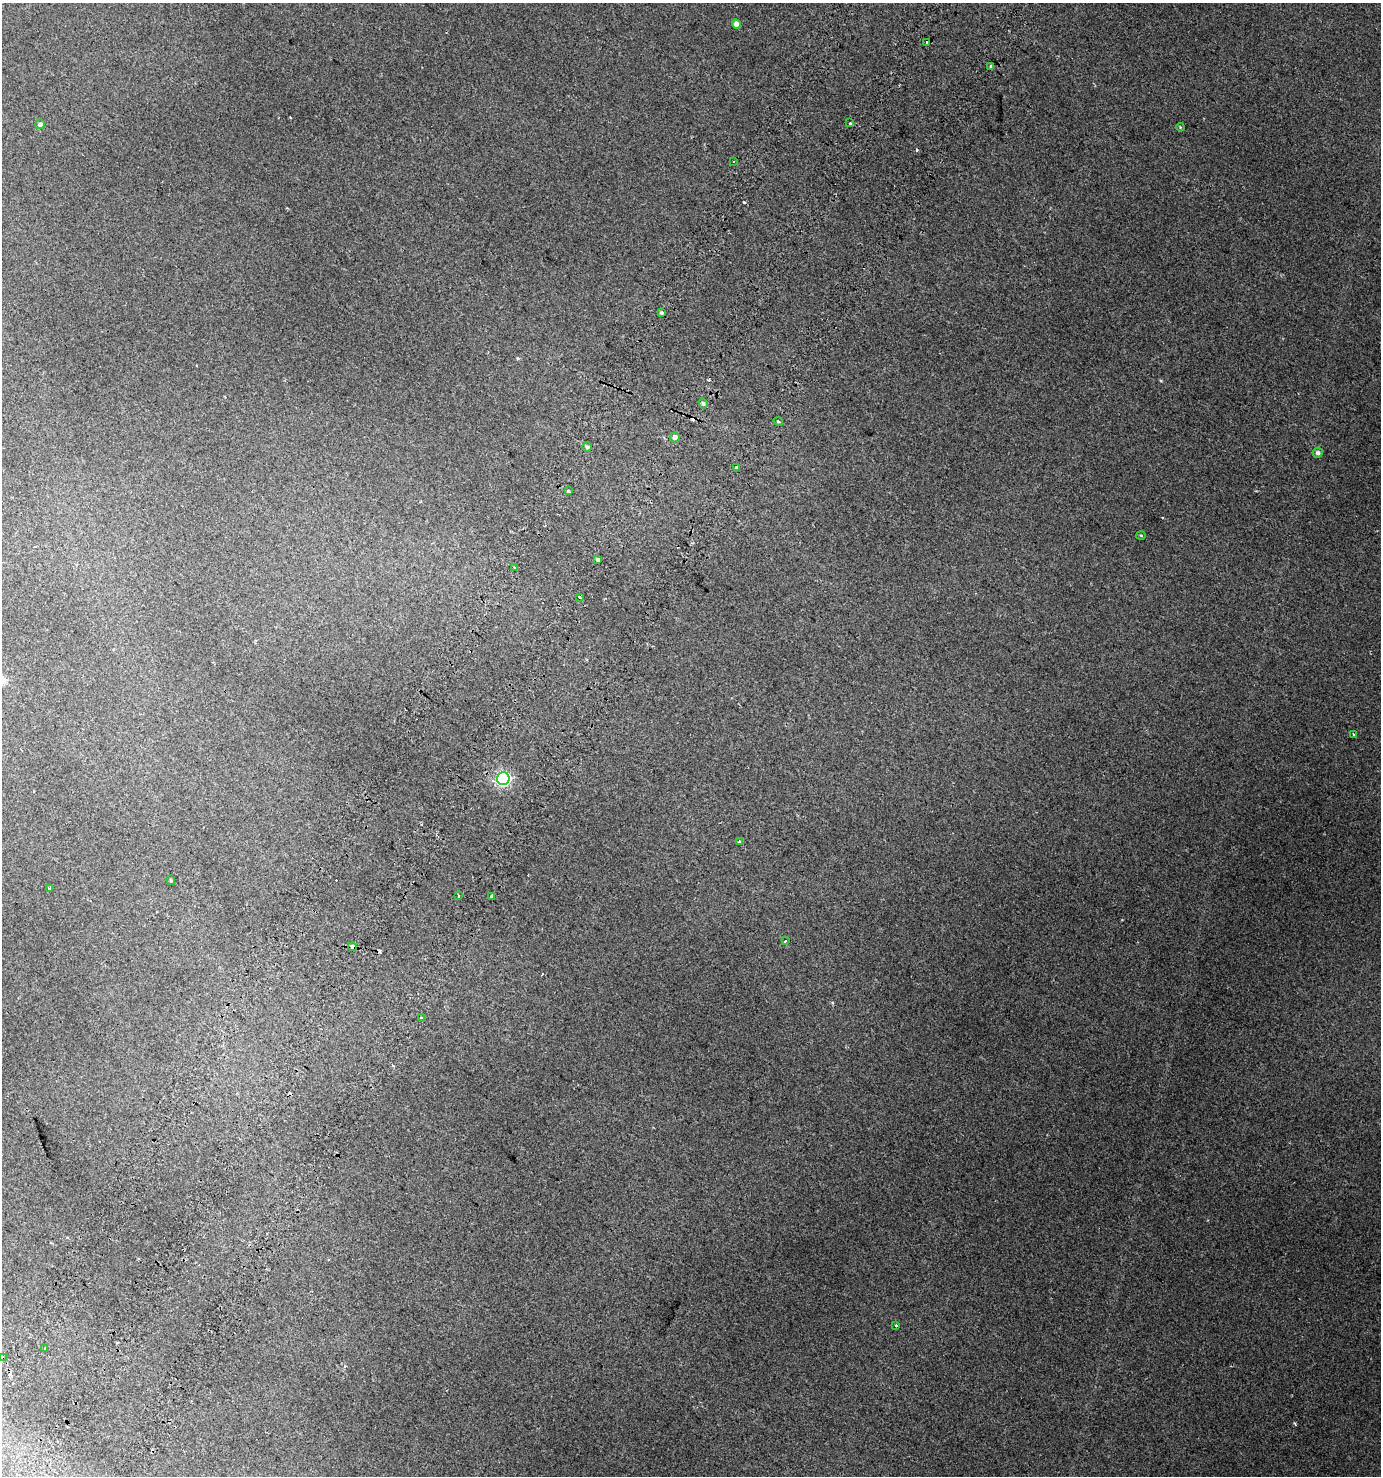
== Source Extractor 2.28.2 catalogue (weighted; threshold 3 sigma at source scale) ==
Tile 7 of 4 x 4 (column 3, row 2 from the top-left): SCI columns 3012-4390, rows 3000-4473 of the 6089 x 5992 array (HDU 1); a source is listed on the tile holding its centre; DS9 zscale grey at full resolution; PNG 1383 x 1478 px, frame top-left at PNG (2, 3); each listed source drawn as its Kron ellipse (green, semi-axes under 4 px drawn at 4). Shown black and unused: <1% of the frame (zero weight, under 2 of 3 exposures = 4% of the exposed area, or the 3 px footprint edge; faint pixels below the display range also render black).
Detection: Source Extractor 2.28.2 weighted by HDU 2 'WHT'; one run over the whole footprint, this tile lists its part. Background 0.0159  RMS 0.0048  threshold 0.0216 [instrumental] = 3 sigma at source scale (4.5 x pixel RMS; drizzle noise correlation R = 1.50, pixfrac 1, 0.0396/0.0396 arcsec/px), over >= 5 px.
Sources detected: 42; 10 cosmic-ray / hot-pixel residue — neither listed nor drawn; the other 32 listed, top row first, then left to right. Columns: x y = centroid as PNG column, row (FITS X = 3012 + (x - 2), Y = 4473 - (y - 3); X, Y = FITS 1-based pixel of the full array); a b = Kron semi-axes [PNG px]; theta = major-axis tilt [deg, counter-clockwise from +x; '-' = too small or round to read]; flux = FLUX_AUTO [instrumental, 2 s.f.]
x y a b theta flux
736 24 5 4 - 3.1
927 42 3 3 - 2.2
991 67 3 3 - 2.6
850 123 3 3 - 0.99
40 124 5 4 - 1.3
1180 127 4 3 - 0.36
734 161 3 2 - 0.54
661 312 3 3 - 1.7
703 403 5 4 - 0.96
778 421 4 3 - 0.6
675 437 5 5 - 1.7
587 447 5 4 - 0.87
1318 453 5 5 - 1.1
737 468 3 3 - 0.71
568 491 4 3 - 1
1141 535 5 3 - 0.4
598 560 4 3 - 2.4
515 568 3 3 - 0.94
580 597 4 3 - 0.64
1353 734 3 2 - 0.36
503 778 6 6 - 90
739 842 4 4 - 0.55
171 880 5 4 - 0.59
50 888 4 3 - 0.78
459 895 4 3 - 0.45
491 897 3 3 - 2
785 941 3 3 - 3.2
352 947 4 3 - 3.5
421 1018 3 3 - 1.7
896 1325 3 3 - 1
45 1349 3 3 - 1.5
2 1357 3 3 - 13
Overlapping masked pixels (flux is a lower limit): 1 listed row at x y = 352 947
Isophote crosses this tile's border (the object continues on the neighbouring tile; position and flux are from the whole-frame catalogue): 1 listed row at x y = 2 1357